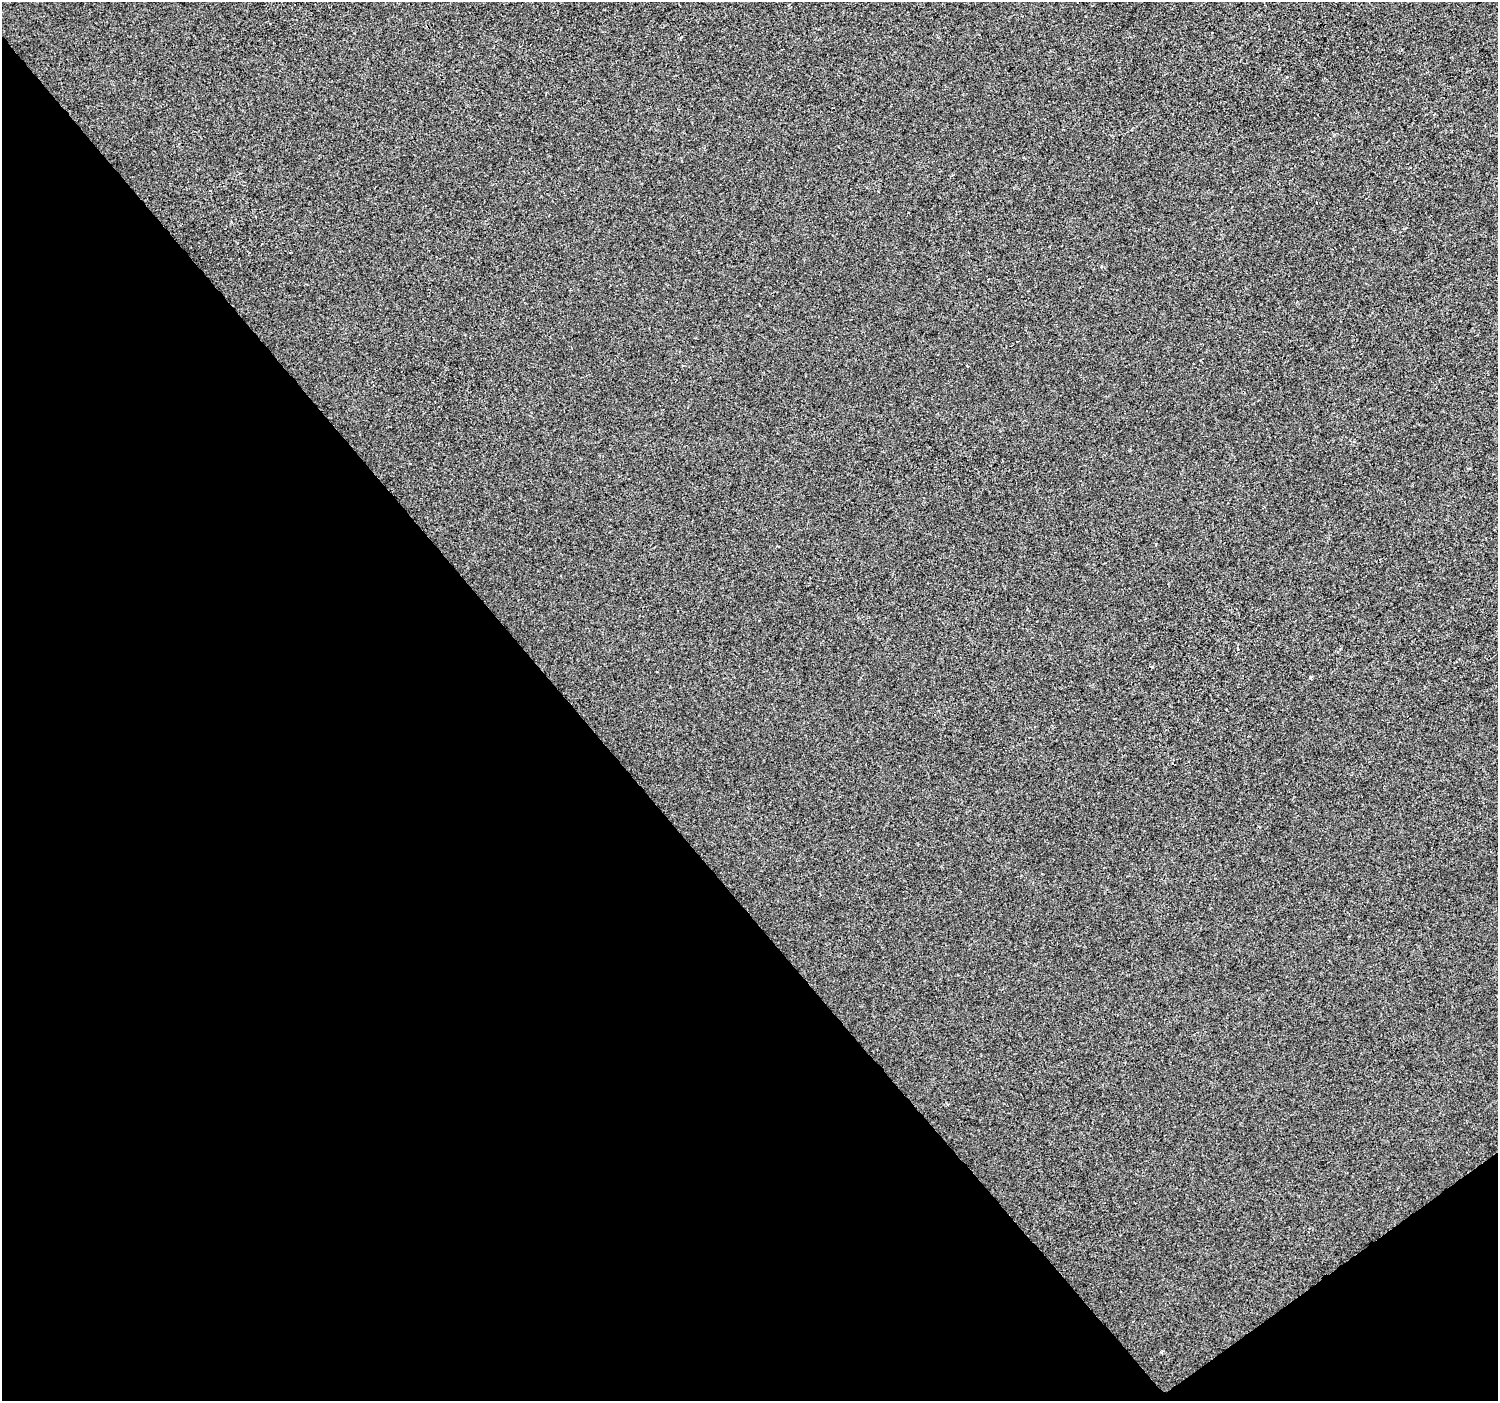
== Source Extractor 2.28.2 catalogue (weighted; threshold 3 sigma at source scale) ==
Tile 14 of 4 x 4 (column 2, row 4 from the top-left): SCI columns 1500-2995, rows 200-1598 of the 5987 x 5932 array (HDU 1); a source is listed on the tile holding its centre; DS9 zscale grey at full resolution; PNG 1500 x 1403 px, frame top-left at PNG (2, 2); no overlay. Shown black and unused: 40% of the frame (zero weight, under 2 of 3 exposures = <1% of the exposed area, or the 3 px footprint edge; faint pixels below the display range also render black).
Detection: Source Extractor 2.28.2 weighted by HDU 2 'WHT'; one run over the whole footprint, this tile lists its part. Background -4.69e-04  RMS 0.0041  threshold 0.0186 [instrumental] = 3 sigma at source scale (4.5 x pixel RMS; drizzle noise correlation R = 1.50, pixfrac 1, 0.0396/0.0396 arcsec/px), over >= 5 px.
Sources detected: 4; all 4 listed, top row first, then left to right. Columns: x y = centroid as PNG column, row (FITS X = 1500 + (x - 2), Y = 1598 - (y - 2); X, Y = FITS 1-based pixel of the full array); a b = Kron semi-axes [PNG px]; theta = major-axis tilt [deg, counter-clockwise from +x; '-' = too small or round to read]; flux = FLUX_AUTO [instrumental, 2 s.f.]
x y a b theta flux
967 366 4 2 - 0.3
1469 469 4 2 - 0.39
1310 677 3 3 - 3.1
1161 1352 4 3 - 0.52